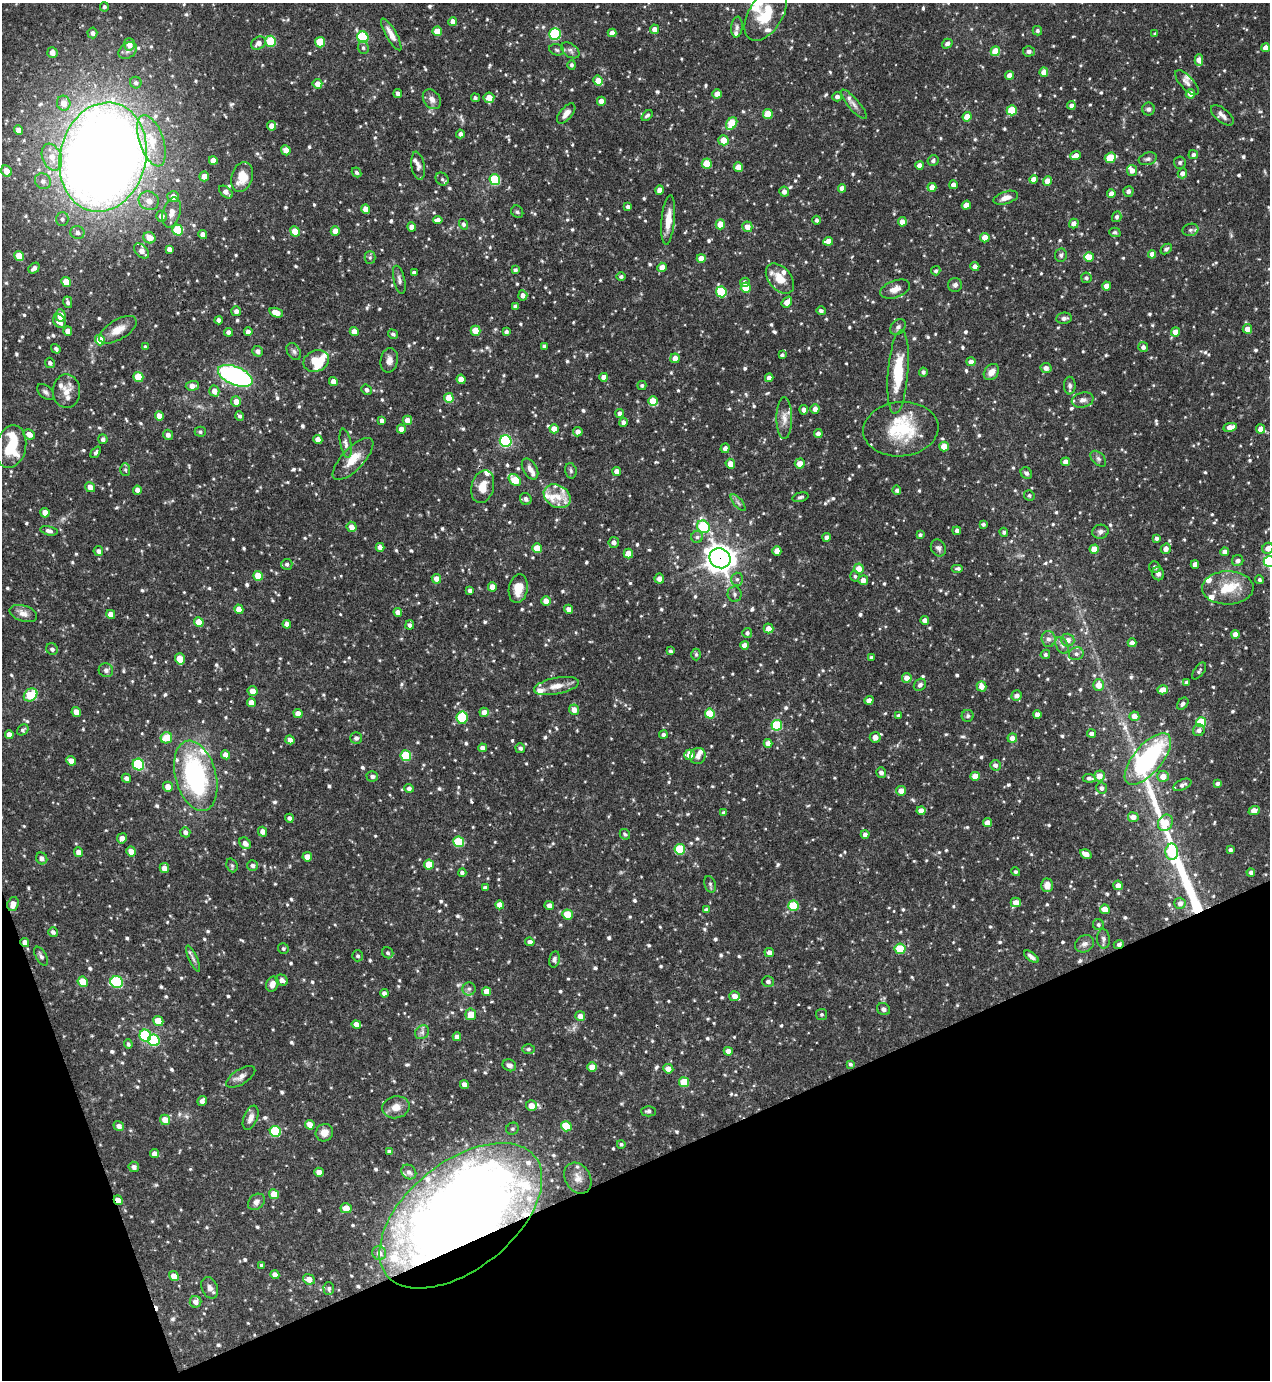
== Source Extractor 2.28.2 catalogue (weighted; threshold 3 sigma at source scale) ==
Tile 14 of 4 x 4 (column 2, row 4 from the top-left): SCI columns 1418-2685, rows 2-1379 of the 5498 x 5513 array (HDU 1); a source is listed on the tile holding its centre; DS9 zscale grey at full resolution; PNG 1272 x 1382 px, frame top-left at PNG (2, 3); each listed source drawn as its Kron ellipse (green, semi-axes under 4 px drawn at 4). Shown black and unused: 18% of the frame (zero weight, under 3 of 4 exposures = <1% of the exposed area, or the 3 px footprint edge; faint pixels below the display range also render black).
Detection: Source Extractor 2.28.2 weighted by HDU 2 'WHT'; one run over the whole footprint, this tile lists its part. Background 0.0691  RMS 0.0035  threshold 0.0159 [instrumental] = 3 sigma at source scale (4.5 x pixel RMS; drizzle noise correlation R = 1.50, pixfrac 1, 0.05/0.05 arcsec/px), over >= 5 px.
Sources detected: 926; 6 inside a brighter object's white glare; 1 cosmic-ray / hot-pixel residue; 2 long thin detections or spike segments (spike, bleed or trail) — neither listed nor drawn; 38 inside a brighter listed object's ellipse — not listed separately; of the other 879, all 500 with FLUX_AUTO >= 0.685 (the completeness limit of this list) listed and drawn (379 fainter detections not listed), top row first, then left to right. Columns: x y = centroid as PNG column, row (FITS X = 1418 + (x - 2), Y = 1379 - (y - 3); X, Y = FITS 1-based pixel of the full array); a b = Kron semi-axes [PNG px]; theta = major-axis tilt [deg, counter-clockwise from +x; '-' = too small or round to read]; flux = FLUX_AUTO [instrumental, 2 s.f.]
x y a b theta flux
104 7 5 4 - 0.82
766 14 30 16 58 12
453 22 4 4 - 2.5
737 27 10 5 84 1.1
655 29 5 4 - 2.4
437 31 5 4 - 5.1
1037 31 5 4 - 0.78
92 33 5 5 - 1.2
612 33 4 4 - 2.3
391 34 18 5 -60 3.1
555 34 6 5 - 29
1155 34 4 4 - 0.72
363 37 6 5 - 24
271 41 5 5 - 14
320 42 5 5 - 10
258 43 7 6 - 2.3
129 44 6 5 - 3.4
947 44 5 4 - 1
363 48 6 5 - 0.7
1265 48 4 4 - 2.4
128 50 10 7 36 1.4
557 50 8 5 -17 0.7
570 50 10 6 -36 1.4
995 51 5 5 - 7.4
1029 51 6 5 - 0.98
52 53 5 5 - 2.7
1199 60 5 4 - 3.3
572 65 5 4 - 0.81
1044 72 5 4 - 3.5
1010 75 4 4 - 2.7
598 81 5 4 - 6.2
136 83 6 5 - 0.91
1187 83 16 6 -47 1.6
317 84 5 4 - 3.1
398 94 4 4 - 1.5
717 94 4 4 - 3.3
1190 94 5 4 - 2.1
837 97 5 4 - 1.4
475 98 4 4 - 0.72
489 98 5 5 - 3.6
432 99 11 8 -54 2.1
601 101 4 4 - 2.5
64 103 7 6 - 3.5
854 104 19 5 -49 1.8
1071 105 4 4 - 1.2
1148 109 6 6 - 0.95
1012 110 5 5 - 12
566 114 12 6 49 2.2
768 114 5 5 - 7.7
647 115 6 4 42 0.9
1222 115 14 6 -39 1.8
967 117 4 4 - 4.2
732 124 7 5 55 12
272 126 5 4 - 2.8
19 130 5 4 - 2.7
460 134 4 4 - 1.1
723 140 5 5 - 4.6
151 141 27 12 -71 9.6
286 150 5 4 - 2.6
1193 155 5 4 - 1.2
1076 156 5 4 - 3
52 157 14 9 -68 4.6
103 157 55 43 76 620
1110 158 6 5 - 11
1148 159 9 6 18 1
213 161 4 4 - 2.6
933 161 5 5 - 0.91
1180 162 6 6 - 0.84
707 164 5 5 - 8.8
919 165 4 4 - 2.3
418 166 14 6 -81 1.5
738 167 4 4 - 3.6
1132 170 6 5 - 2.1
6 171 6 5 - 3.7
356 172 5 4 - 0.76
1182 173 5 4 - 1.7
204 176 5 5 - 2.8
242 177 15 10 71 6.7
442 179 7 6 - 0.87
1034 179 4 4 - 2.4
495 180 5 5 - 22
43 181 8 7 - 1.6
1047 181 5 4 - 3.1
953 185 4 4 - 1.7
932 187 4 4 - 2.7
842 188 4 4 - 2
659 190 4 4 - 2.5
1128 191 5 5 - 1.3
226 192 8 5 -41 2
784 192 5 5 - 1.5
1111 194 4 4 - 2.5
173 197 6 5 - 2.8
1006 198 13 6 17 2.5
149 201 10 9 - 2.8
966 205 4 4 - 2.7
628 207 4 4 - 1.1
366 209 4 4 - 2.9
172 212 15 8 75 2.9
517 212 6 5 - 0.88
161 216 5 5 - 2.4
1117 217 5 4 - 0.98
62 219 7 6 - 1.1
438 220 4 4 - 1.8
668 220 25 6 85 5.2
817 220 4 4 - 0.91
902 222 5 4 - 2.4
464 224 5 4 - 0.8
720 224 5 4 - 5.7
1074 224 5 5 - 2.2
412 227 4 4 - 2.9
747 227 5 5 - 2.8
178 230 5 5 - 14
1190 230 8 6 15 0.98
295 231 5 4 - 6.5
335 231 5 4 - 2.5
77 232 7 6 - 1.4
1115 232 5 4 - 0.7
203 235 4 4 - 2.5
149 238 6 5 - 4.5
985 238 5 4 - 3.3
828 241 5 4 - 2.8
169 249 4 4 - 1.8
1166 249 6 4 42 0.86
142 251 9 5 -44 2.3
1152 254 4 4 - 2.7
1061 255 7 6 - 0.98
19 256 5 4 - 6.8
370 257 6 5 - 0.76
1089 257 5 4 - 3.6
701 258 4 4 - 3.2
975 266 4 4 - 1.9
662 267 5 4 - 3.3
34 268 6 4 40 1.4
515 270 4 4 - 0.82
936 271 5 4 - 0.82
414 273 4 3 - 0.84
621 276 4 4 - 0.8
1086 278 5 5 - 0.92
780 279 17 11 -50 5.8
399 280 14 5 -77 1.2
66 282 5 4 - 5.9
745 282 5 4 - 1.5
955 285 7 7 - 1
1107 286 4 4 - 3.1
746 288 5 5 - 6.8
895 289 15 8 20 2.7
721 292 5 5 - 19
523 295 5 4 - 1.6
68 302 6 4 -75 0.94
787 302 6 4 50 2.8
515 306 4 4 - 1.1
236 311 5 5 - 1.5
821 311 4 4 - 0.95
276 313 7 4 -19 4
60 315 6 5 - 3.5
1064 318 8 5 7 1.3
219 320 4 4 - 1.4
59 321 7 6 - 2.9
898 327 9 6 46 1
1247 329 5 4 - 2.5
118 330 21 9 31 4.6
68 331 4 4 - 2.7
476 331 5 5 - 6.6
229 332 4 4 - 1.5
248 332 4 4 - 1.8
354 332 5 4 - 2.8
506 332 4 3 - 1
1175 332 4 4 - 3.7
393 334 5 4 - 0.73
100 340 5 5 - 7.7
544 346 4 3 - 0.83
145 347 3 3 - 0.71
1143 347 5 5 - 1.3
56 349 5 4 - 0.81
258 351 5 5 - 1.7
294 351 9 6 -59 1.1
782 355 4 4 - 0.94
675 358 5 5 - 2.9
389 360 12 8 79 2
316 361 13 10 23 15
971 362 4 4 - 1.8
50 363 5 4 - 0.91
1046 368 5 5 - 1.5
898 372 42 10 85 15
923 372 4 4 - 0.88
991 372 9 6 49 2.9
235 376 18 9 -22 66
138 377 5 5 - 9.7
604 377 4 4 - 2.2
769 378 4 4 - 2
461 379 4 4 - 3.4
333 381 4 4 - 2.6
642 385 4 4 - 0.74
192 386 7 5 2 2.7
1070 386 9 5 -89 0.84
366 390 5 4 - 0.92
66 391 16 13 -88 4.1
214 391 5 5 - 2.7
46 392 10 6 -41 1.1
449 398 5 4 - 6.4
1083 400 11 7 13 1.7
653 401 5 4 - 5.7
236 402 5 5 - 2.6
815 409 5 4 - 2
804 410 4 4 - 1.5
620 413 4 4 - 1.3
159 416 5 4 - 3
240 416 5 4 - 0.76
784 418 21 7 90 3.1
407 420 5 4 - 2.8
382 421 4 4 - 1.3
623 422 4 4 - 1.4
1230 427 7 4 11 3.3
401 429 4 4 - 2.4
554 429 4 4 - 3.6
901 429 38 27 5 20
1261 429 4 4 - 2.9
200 432 5 5 - 0.77
578 432 4 4 - 2.3
29 434 6 5 - 2.6
818 434 4 4 - 1.8
168 435 5 5 - 1.6
103 439 5 4 - 1.1
318 439 4 4 - 2.8
506 441 6 6 - 46
346 443 15 5 -79 1.5
944 446 5 4 - 5.4
11 447 21 15 78 13
725 448 5 4 - 1.3
96 452 7 4 51 0.75
353 459 27 11 46 6.3
1098 459 9 6 -45 1
1066 462 4 4 - 2.6
800 463 5 5 - 3.1
730 464 5 4 - 2.7
530 469 11 7 -60 2
125 470 6 5 - 0.73
571 471 8 5 -75 0.81
617 471 4 4 - 2.3
1026 473 6 5 - 1.2
515 480 7 5 -42 10
90 487 5 4 - 2.8
483 487 17 11 74 4.8
137 490 4 4 - 1.8
897 490 4 4 - 0.89
1029 495 5 5 - 0.71
557 496 14 11 -32 5
800 497 8 4 15 0.75
526 499 6 5 - 1.3
738 503 10 3 -50 0.76
45 513 5 4 - 3.4
983 524 3 3 - 0.71
352 527 5 5 - 2.5
703 527 7 6 - 21
49 531 8 4 -13 1.3
957 531 4 4 - 1.4
1004 532 4 4 - 0.84
1100 532 8 7 - 1.1
920 535 4 3 - 0.69
697 537 6 6 - 0.89
827 537 4 4 - 1.5
1156 538 4 3 - 0.94
614 542 5 5 - 1.6
380 547 4 4 - 2.3
537 548 5 4 - 6
938 548 9 7 -58 1.1
1268 548 6 5 - 2.6
1094 549 4 4 - 6
1166 549 5 5 - 2.1
98 551 5 4 - 1.3
777 551 5 4 - 2.6
1225 552 4 4 - 2.3
628 553 5 5 - 5.5
720 558 11 10 - 360
1238 561 5 5 - 1.3
1269 561 6 5 - 26
287 564 5 5 - 0.99
1195 564 4 4 - 2.4
1155 567 6 5 - 1.1
958 568 6 4 0 0.86
859 569 5 5 - 3.7
1158 574 7 6 - 1.2
258 576 5 4 - 6
855 576 5 4 - 0.72
436 579 5 4 - 2.9
659 579 5 4 - 2.1
737 579 6 5 - 0.9
863 580 5 4 - 2.5
1259 580 4 4 - 0.83
492 587 4 4 - 2.7
1228 588 26 16 1 9.5
518 589 14 9 81 5.2
470 590 4 4 - 1.2
735 594 8 7 - 1
546 601 5 5 - 2.5
239 609 5 4 - 3
569 609 4 4 - 1.9
398 612 4 4 - 1.8
23 613 14 8 -17 2.4
111 614 4 4 - 3.1
925 620 4 4 - 2.1
199 622 5 4 - 4.8
287 624 4 4 - 2.2
410 625 4 4 - 1.1
768 628 5 5 - 2.8
747 633 5 5 - 0.85
1235 634 4 4 - 3.2
1049 639 8 7 - 1.6
1068 640 7 6 - 2.3
1132 643 4 4 - 1.7
744 645 4 4 - 2.8
1062 646 9 5 -62 1.2
52 649 6 5 - 1.1
670 651 4 3 - 0.78
696 654 6 4 -89 0.69
1045 654 5 4 - 0.75
1076 654 7 6 - 1.2
871 657 4 4 - 0.88
180 659 5 5 - 6.3
106 670 7 7 - 1.3
1199 671 10 5 55 0.75
907 678 5 5 - 2.7
1187 682 4 4 - 1.2
920 685 7 5 43 1.1
1098 685 6 5 - 3.6
556 686 23 8 11 4
981 686 5 5 - 3.2
1163 690 5 4 - 3.1
253 691 5 5 - 3.2
31 695 7 6 - 11
1017 695 5 5 - 1.5
869 700 4 4 - 2.3
251 703 4 4 - 2.7
1183 704 7 4 51 0.93
574 710 5 5 - 2.6
76 712 5 4 - 2.7
484 712 4 4 - 2.5
298 713 5 4 - 2.5
710 714 5 5 - 11
1037 715 4 4 - 2.7
899 716 4 4 - 0.84
968 716 6 6 - 0.83
1134 716 5 5 - 2.6
462 718 6 5 - 19
1201 722 5 5 - 14
777 725 5 5 - 21
23 730 6 5 - 0.71
1199 730 6 5 - 1.4
1091 734 4 4 - 1.3
9 735 4 4 - 2.5
663 735 4 4 - 1
875 737 5 5 - 2.6
166 738 6 5 - 7.6
356 738 5 5 - 1.1
1012 738 5 4 - 2.2
290 740 5 4 - 2
768 743 4 4 - 2.7
482 748 4 4 - 1.8
520 748 5 5 - 1
226 755 5 4 - 2.7
690 755 5 5 - 4.3
406 756 5 5 - 18
698 756 8 7 - 1.6
1148 759 31 14 50 56
71 761 5 4 - 2.8
138 764 6 5 - 26
995 765 5 5 - 1.1
881 772 5 4 - 1.3
196 776 36 20 -75 53
372 776 6 5 - 1.2
975 776 5 4 - 3.9
1099 776 5 5 - 3.6
1163 776 6 5 - 3.5
126 778 5 4 - 1.3
1089 778 6 4 -5 1.1
1218 783 4 4 - 0.98
1182 785 9 5 25 1.2
168 787 5 4 - 3.2
409 788 4 4 - 1.2
1102 788 5 5 - 1.3
901 791 5 4 - 2.8
1254 810 5 4 - 3.7
921 811 4 4 - 2.8
723 813 4 3 - 0.71
1133 817 5 5 - 2.6
289 818 4 4 - 1.2
987 823 4 4 - 2.8
1165 823 8 7 - 5.5
185 832 5 5 - 1.4
262 832 5 4 - 2.4
625 834 6 4 -43 0.73
865 834 4 4 - 1.3
122 838 5 5 - 2.2
459 842 5 5 - 17
245 843 6 5 - 1.8
680 849 5 5 - 16
1230 850 3 3 - 0.79
131 851 5 4 - 2.7
79 852 5 4 - 2.5
1172 852 8 6 -89 17
1086 854 6 4 -32 2.9
307 857 4 4 - 2.9
42 858 6 5 - 1.6
232 865 7 5 -69 0.69
429 865 5 5 - 8.8
253 866 5 5 - 1.1
164 868 5 4 - 2.4
1015 872 4 4 - 0.76
1251 872 4 4 - 1
462 873 4 4 - 1
710 884 8 5 -71 0.8
1047 885 7 5 88 3
1118 885 5 4 - 2.2
485 888 4 3 - 0.98
1016 902 5 5 - 3.1
1180 903 6 5 - 1.6
13 904 7 5 69 3
500 905 4 4 - 3.4
549 905 5 4 - 1.8
793 906 5 5 - 14
1105 909 5 4 - 4
706 910 4 4 - 1
568 914 5 5 - 8.5
1098 925 6 5 - 0.84
53 932 5 4 - 1
1103 939 10 6 -86 1.1
25 942 5 4 - 2.5
530 942 5 4 - 1.5
1084 944 10 8 28 1.6
1119 945 5 4 - 1.1
283 949 5 5 - 0.7
900 949 5 5 - 12
769 952 5 4 - 1.8
388 953 6 5 - 0.79
41 956 10 5 -60 0.95
358 956 5 5 - 0.79
1031 957 8 4 -38 1.3
193 959 14 4 -66 1.2
554 959 8 5 78 0.95
282 980 6 5 - 1.5
83 982 5 4 - 7.4
117 982 6 6 - 32
768 982 6 5 - 1
272 984 8 6 64 1.9
469 989 6 6 - 1.1
486 991 4 4 - 3.3
384 993 4 4 - 1.2
735 996 5 5 - 2.7
883 1009 7 5 -32 1.2
471 1014 6 5 - 4.4
821 1014 5 5 - 0.71
580 1016 5 5 - 2.6
158 1021 5 4 - 7
356 1024 5 4 - 2.8
422 1032 7 6 - 1.1
145 1036 6 5 - 30
457 1037 4 4 - 2.1
154 1040 6 5 - 25
128 1044 5 4 - 0.76
528 1049 6 5 - 0.83
728 1051 4 4 - 2.3
850 1064 4 3 - 0.69
509 1065 7 5 -24 1.2
592 1067 5 4 - 4.4
668 1069 5 4 - 2.6
241 1077 16 7 32 2.1
684 1082 5 5 - 9.8
464 1084 4 4 - 1.8
202 1101 5 4 - 1.5
531 1106 5 5 - 3.6
396 1107 14 11 13 3.4
648 1111 7 5 1 1
251 1118 13 6 68 2.3
165 1120 5 5 - 3.9
310 1125 5 4 - 3.8
119 1126 5 4 - 1.6
566 1126 5 5 - 12
512 1129 6 6 - 0.77
275 1131 6 5 - 21
324 1133 9 8 - 2.9
621 1144 4 4 - 0.73
389 1151 4 3 - 0.8
154 1154 4 4 - 2
134 1167 5 5 - 1.4
319 1172 5 4 - 2.9
409 1172 8 6 -43 1.3
578 1178 16 12 -59 3.8
274 1194 5 4 - 6.1
118 1200 5 4 - 3.3
256 1202 9 7 43 1.7
346 1208 6 5 - 4.6
461 1216 95 53 39 290
379 1253 7 6 - 1.8
262 1265 4 3 - 0.84
275 1275 4 4 - 2.4
174 1276 5 4 - 3.9
309 1279 6 5 - 3.3
210 1288 11 8 -66 1.8
329 1289 6 5 - 0.8
195 1302 6 5 - 2.2
Overlapping masked pixels (flux is a lower limit): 8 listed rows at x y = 391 34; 103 157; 720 558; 13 904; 25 942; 1119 945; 118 1200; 461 1216
Isophote crosses this tile's border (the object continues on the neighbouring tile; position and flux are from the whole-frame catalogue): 3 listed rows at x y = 766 14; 1268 548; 1269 561